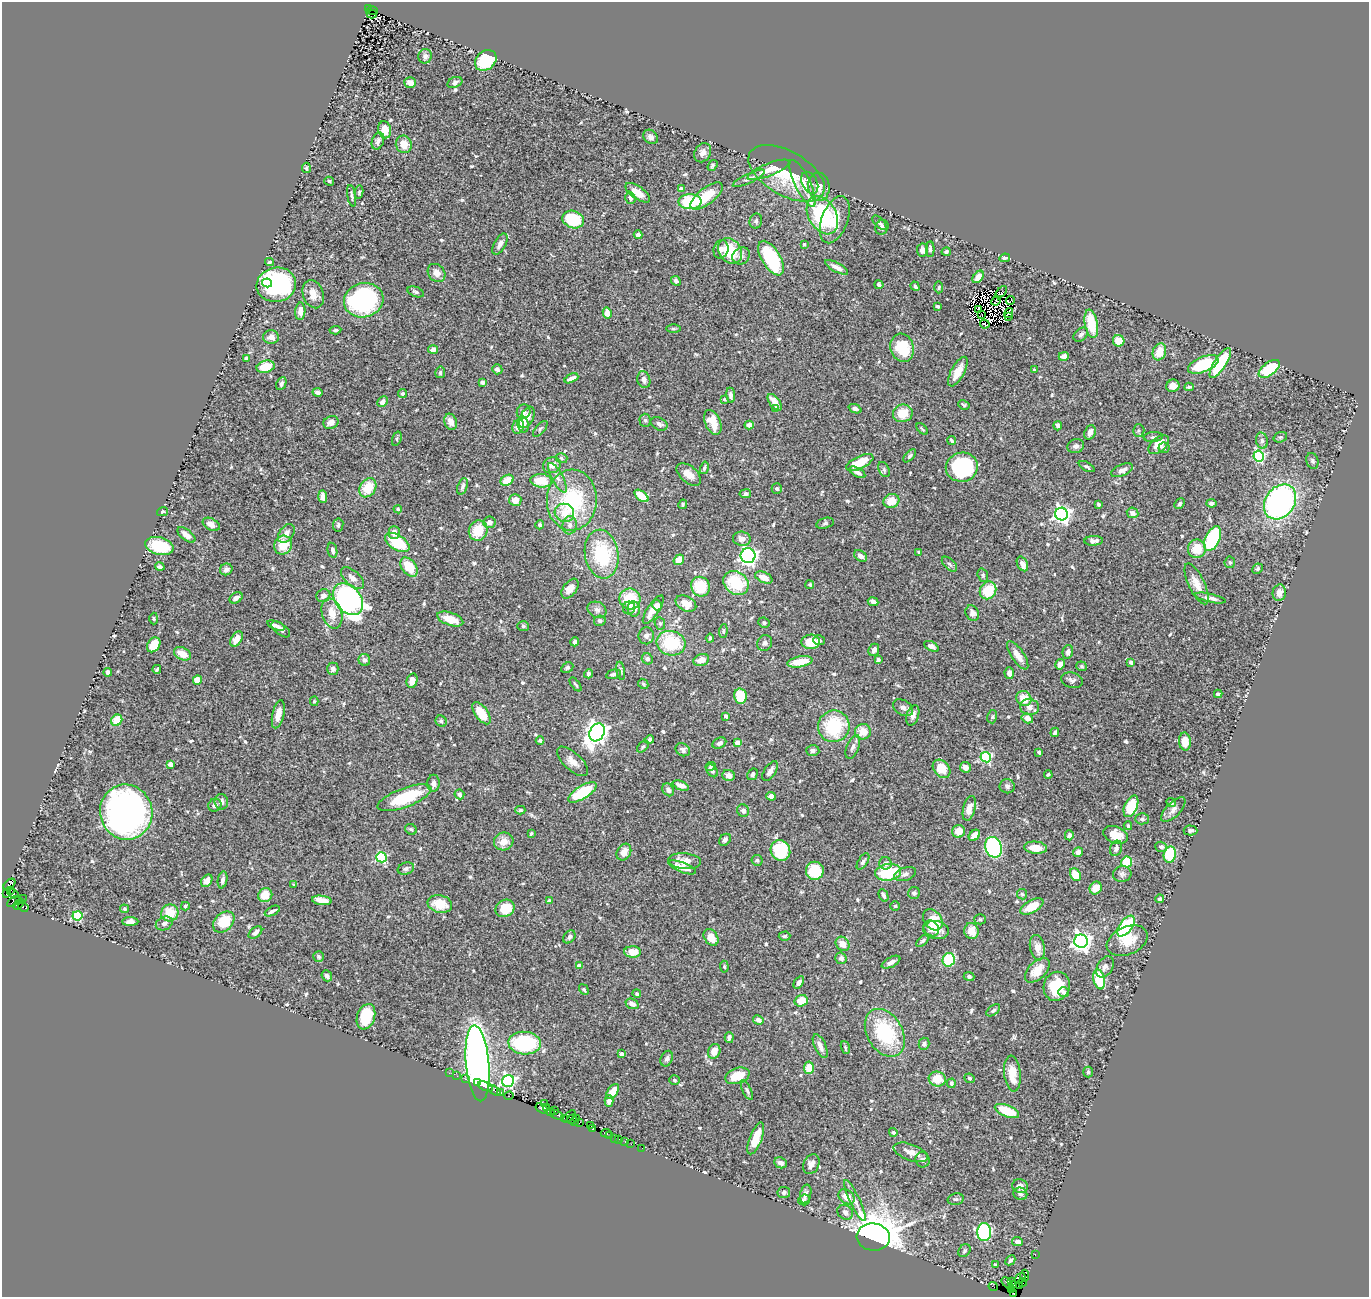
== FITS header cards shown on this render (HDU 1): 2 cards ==
NAXIS1  =                 1367
NAXIS2  =                 1295

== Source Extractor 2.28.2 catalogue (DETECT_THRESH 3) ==
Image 1367 x 1295 px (HDU 1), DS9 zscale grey, 1 PNG px = 1 image px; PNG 1371 x 1299 px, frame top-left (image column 1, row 1295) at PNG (2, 2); each listed source drawn as its Kron ellipse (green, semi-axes under 4 px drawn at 4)
Background 0.425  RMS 0.024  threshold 0.0722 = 3 sigma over >= 5 px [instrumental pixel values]
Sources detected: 623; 10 with non-positive FLUX_AUTO (blend fragments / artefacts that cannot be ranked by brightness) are neither listed nor drawn; of the other 613, the 500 brightest by FLUX_AUTO listed and drawn (113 fainter detections omitted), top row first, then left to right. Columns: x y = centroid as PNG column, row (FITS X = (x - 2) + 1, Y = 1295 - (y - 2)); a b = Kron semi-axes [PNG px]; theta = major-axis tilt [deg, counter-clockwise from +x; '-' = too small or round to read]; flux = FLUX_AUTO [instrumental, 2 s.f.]
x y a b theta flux
369 9 3 2 - 50
373 10 5 2 - 54
372 14 5 3 - 180
425 56 7 6 - 5.3
486 60 12 9 41 83
455 82 8 5 23 5.1
410 83 6 5 - 11
385 130 8 6 -77 23
651 137 8 6 -41 6.3
378 141 9 5 68 7.1
404 144 9 8 - 22
703 153 10 8 59 8.4
712 165 6 4 52 2.6
306 168 5 4 - 2.9
768 170 22 6 22 23
786 173 42 22 -30 83
749 178 18 4 25 6.6
329 181 5 4 - 2.4
803 183 25 7 -64 26
810 183 12 7 -63 6.1
819 187 14 10 -84 16
681 189 4 3 - 9.6
359 192 6 4 80 2.8
638 193 14 6 -35 19
352 196 11 4 -80 4.2
706 196 19 8 38 46
630 198 6 5 - 5.5
690 202 11 7 0 84
822 215 20 13 -60 160
573 220 11 8 -18 63
835 220 24 13 69 43
756 221 7 6 - 4.5
879 223 9 4 -45 3.9
882 227 8 6 68 4.4
638 235 4 4 - 6.3
500 244 11 6 59 7
804 244 3 3 - 3
721 249 9 7 75 7.1
930 249 7 4 88 3.4
922 250 6 5 - 7
730 251 13 11 -52 66
946 252 5 4 - 3.9
741 256 9 8 - 6.8
771 258 19 9 -59 130
1005 258 5 4 - 3.4
269 262 4 3 - 2.4
837 267 13 4 -28 9.7
436 273 10 8 -47 11
978 277 7 4 51 17
676 281 5 4 - 3.5
267 283 5 4 - 39
276 285 20 17 10 250
879 285 4 4 - 2.9
915 286 5 3 - 3.9
939 287 6 4 87 2.4
416 292 8 5 -21 3.6
1001 292 7 3 50 3.3
313 294 14 10 -72 16
364 300 20 17 15 230
1010 300 4 2 - 3.7
996 301 5 2 - 2.3
938 306 4 3 - 2.9
978 309 3 3 - 2.4
300 311 9 5 87 12
607 313 5 4 - 14
1008 313 5 2 - 2.7
982 314 2 2 - 2.4
1009 316 3 2 - 2.6
985 324 5 3 - 5.8
1091 324 14 6 -79 55
673 328 7 3 0 2.3
335 330 6 3 5 3.2
1081 335 8 6 42 4.4
271 337 8 6 -7 9.4
1119 341 6 5 - 26
902 348 14 11 -71 58
433 349 5 4 - 6.2
1159 352 9 6 71 25
1064 356 5 4 - 7.9
246 358 3 3 - 2.4
1220 363 17 6 57 75
1203 364 16 7 22 82
266 367 9 6 14 32
497 369 5 5 - 5.8
1269 369 12 6 37 86
1034 370 3 3 - 2.6
440 372 6 5 - 3.4
958 372 16 6 62 22
571 378 7 3 25 8.7
644 380 8 6 -74 6.8
482 382 4 4 - 4.2
281 384 7 4 66 3.9
1173 386 6 6 - 9.7
1189 387 5 2 - 2.3
317 392 5 4 - 5.6
402 394 4 4 - 3.3
731 395 7 4 -82 6.4
724 399 4 3 - 2.6
382 402 6 4 44 8.6
775 402 10 5 -53 16
964 405 6 4 -28 2.6
776 409 4 4 - 10
855 409 7 4 -22 5.3
524 412 7 6 - 8
903 413 10 8 17 29
527 417 11 6 64 21
645 420 6 5 - 3.4
331 422 8 6 24 11
451 422 8 6 -69 13
713 422 13 7 -67 28
523 424 8 6 -82 9.2
659 424 9 6 -27 7.3
749 425 4 4 - 7.2
1058 426 4 3 - 4
518 427 7 5 69 15
540 429 10 4 48 2.9
922 429 7 3 -45 2.2
1139 431 6 5 - 3
1090 432 7 5 69 8.5
1153 437 9 5 5 4
1280 437 7 5 18 2.6
397 439 7 4 72 2.6
951 440 5 3 - 2.9
1262 441 8 6 -75 4.6
1159 445 12 7 41 22
1076 446 8 7 - 6.4
1164 448 5 5 - 3.1
910 456 8 4 46 3.5
1259 456 5 5 - 170
561 458 6 4 -18 3.2
1312 461 8 6 -70 3.9
860 463 15 6 26 35
552 465 9 8 - 12
962 467 16 14 11 170
1087 467 8 4 -29 3.5
704 468 6 4 75 3.5
884 470 8 5 -64 3.6
1122 470 11 5 24 7.9
857 472 9 4 -29 6.7
689 474 14 8 -40 15
557 478 17 5 -62 9.6
507 480 7 5 30 19
541 481 11 6 -5 40
462 486 8 5 70 4.9
368 488 10 7 56 37
777 489 5 5 - 3.6
745 494 6 4 7 3.7
323 496 6 4 -88 11
641 496 8 4 -38 29
515 500 6 6 - 14
572 500 30 25 87 150
891 501 8 7 - 22
1280 502 19 14 54 400
1212 503 5 4 - 4.7
683 504 5 4 - 2.5
1099 504 3 3 - 2.6
1180 504 6 4 47 2.8
398 509 4 4 - 2.3
162 512 6 3 13 2.4
564 513 10 9 - 20
1133 513 6 5 - 6.5
1062 514 6 6 - 640
489 522 6 6 - 9.3
825 523 9 5 15 3.8
211 524 9 6 -27 10
338 525 7 5 81 3.8
540 525 4 4 - 4.1
570 525 9 7 81 7.4
478 531 10 9 - 41
394 533 6 5 - 9.3
286 534 10 7 54 11
186 535 10 5 -38 11
742 539 9 7 -5 9.7
1212 539 13 7 64 130
1094 541 9 5 4 8.1
397 542 13 7 -32 69
283 545 9 8 - 33
159 546 14 8 -14 70
1197 549 9 9 - 30
332 550 8 4 -78 5
919 552 4 4 - 2.9
602 554 24 17 -80 98
748 556 7 7 - 420
861 556 7 5 -40 10
679 560 6 5 - 19
1230 562 6 5 - 3.1
949 564 9 5 -43 3.7
1022 564 8 5 -63 8.5
160 567 5 3 - 3.4
409 567 11 7 -53 43
226 569 6 5 - 6.4
1258 569 5 4 - 2.8
983 575 7 5 -69 2.5
764 577 9 5 -24 17
353 578 14 7 -42 11
736 583 13 11 -38 77
1197 584 22 8 -65 16
810 585 4 4 - 2.3
700 587 10 9 - 55
570 589 11 6 53 14
988 590 9 8 - 44
1279 593 8 6 77 11
323 596 7 6 - 8.3
236 598 7 5 32 6.9
1210 598 16 4 -12 6.7
348 599 18 12 -50 570
630 599 10 10 - 48
873 602 5 4 - 9.2
686 604 11 7 -29 18
657 605 5 5 - 7.7
629 608 6 6 - 4.2
634 609 7 6 - 11
597 610 10 8 -25 6.6
653 610 16 6 56 21
332 613 15 10 -74 23
972 613 8 6 -64 8.6
154 619 6 4 -89 2.3
450 619 13 6 -18 28
600 621 6 5 - 4.2
660 623 6 5 - 3.1
764 623 6 5 - 3.2
276 626 9 4 -19 5.5
523 626 6 5 - 3.3
281 629 11 5 -38 7.8
723 631 7 4 85 2.7
646 636 8 7 - 7.9
710 638 4 3 - 2.7
237 639 8 5 57 18
819 640 6 5 - 3.4
575 642 5 4 - 4.6
811 642 9 7 1 37
671 643 14 12 -12 80
765 643 8 7 - 5.2
154 645 8 6 53 26
931 646 8 4 -27 7
874 650 6 5 - 6.2
1068 652 7 5 76 5.8
182 654 9 6 -28 19
1018 655 16 6 -56 16
647 659 6 5 - 5.2
364 660 6 5 - 4.6
701 660 8 6 19 14
878 660 4 3 - 3
800 662 13 5 10 32
1131 662 4 3 - 7.3
1060 664 5 4 - 9.9
1082 666 5 5 - 2.5
567 668 6 4 28 3
157 669 4 3 - 2.6
333 669 6 5 - 5.9
621 671 9 4 -80 2.9
108 672 4 4 - 6.7
1009 673 6 4 -86 6.7
588 674 5 4 - 4.5
614 674 7 4 13 4.4
197 680 4 4 - 26
1072 680 11 7 -15 5.8
412 681 7 5 76 14
575 684 8 3 -52 2.3
643 684 5 4 - 2.4
1218 694 4 4 - 4.4
740 696 8 6 -79 50
1024 699 8 7 - 27
314 701 5 4 - 2.5
1030 707 9 8 - 10
903 708 11 7 -31 7.1
482 713 13 6 -54 31
278 714 14 6 77 14
913 715 10 6 73 8.9
726 716 4 3 - 6.9
992 717 7 5 76 2.8
1027 718 6 4 -30 13
117 720 6 5 - 31
441 721 6 5 - 3.8
834 726 16 15 - 99
597 732 9 7 60 1200
863 732 8 8 - 21
1055 732 5 3 - 3
540 740 4 4 - 3.4
649 740 4 4 - 6.3
1185 742 9 6 -86 24
719 743 7 5 27 6.4
738 743 4 4 - 24
643 747 7 4 45 3
853 747 12 6 68 6.9
683 750 7 6 - 4.7
813 750 7 5 -5 4.8
1039 752 4 3 - 3.3
986 757 5 5 - 180
572 761 19 8 -42 16
170 764 4 4 - 17
711 766 5 4 - 2.3
965 767 6 5 - 10
942 769 10 7 -50 32
712 771 7 5 -53 5.1
770 771 11 5 56 7.7
753 774 6 4 58 3.4
1048 774 4 2 - 2.5
729 776 6 5 - 11
433 783 8 6 88 7.5
681 785 8 4 -20 10
1007 786 7 7 - 5
668 790 7 5 -56 5.9
582 792 16 6 32 86
459 794 5 4 - 6.1
771 796 5 4 - 9.5
404 798 28 9 20 100
221 802 8 6 -82 8.3
1171 802 5 4 - 4.8
215 805 7 6 - 5.1
1131 806 11 6 66 64
969 808 12 6 75 12
520 810 5 4 - 2.4
1173 810 16 7 46 8.9
743 811 6 6 - 7.1
126 812 28 26 -75 780
1142 819 6 5 - 3.2
1128 826 4 3 - 2.5
411 829 6 5 - 3.2
1190 830 7 5 -1 4.2
959 831 6 6 - 18
531 833 4 3 - 2.3
974 835 6 4 44 17
1069 835 5 4 - 4.6
1115 835 12 8 -21 25
725 840 7 5 50 4.6
504 841 10 9 - 19
994 847 10 8 -69 290
1161 847 6 5 - 5.2
1036 848 11 6 -4 19
1116 848 8 6 70 5.7
780 850 11 9 -60 78
624 852 9 6 59 15
1078 852 5 4 - 6.8
1170 855 8 6 75 90
381 857 5 5 - 170
757 860 5 5 - 3.1
685 861 16 8 -5 18
863 861 9 4 58 3.8
1127 862 5 5 - 49
885 863 6 6 - 4.1
682 867 15 5 -20 14
406 868 8 6 20 4.7
815 871 9 9 - 53
888 872 13 8 10 77
905 874 11 6 18 7.7
1122 874 9 8 - 5.6
1075 875 7 5 -61 28
222 880 8 4 79 6.2
207 881 7 5 55 10
9 884 7 4 41 92
294 885 4 3 - 2.4
1096 888 6 6 - 18
10 890 3 3 - 24
914 893 6 6 - 4.4
6 894 3 2 - 13
13 894 5 4 - 19
1022 894 5 5 - 2.4
265 895 7 6 - 22
883 895 7 3 -64 4.8
23 899 3 2 - 2.9
1160 899 4 4 - 4
322 900 10 4 -8 16
14 901 7 3 37 17
549 901 4 3 - 4.3
18 904 6 3 49 19
440 904 12 8 -13 34
185 906 4 4 - 2.6
895 906 5 4 - 2.6
23 907 5 3 - 36
1032 907 13 6 29 33
505 908 10 8 32 32
124 909 4 4 - 2.7
272 911 8 3 28 5.1
170 913 9 8 - 35
77 916 5 4 - 110
980 919 5 5 - 2.5
933 920 11 8 -52 35
130 922 8 4 0 7.7
224 922 12 8 43 43
164 923 9 6 25 7.2
1126 926 12 6 53 150
931 928 8 7 - 13
936 930 13 9 -8 19
971 931 8 7 - 19
255 932 8 5 38 6.3
785 936 6 4 1 2.8
569 937 7 5 52 4.3
711 937 9 6 -55 19
923 941 8 4 42 3.4
1081 941 7 6 - 910
1127 941 21 14 24 32
843 944 8 6 -52 14
1037 948 13 7 -79 16
633 952 8 5 -2 26
318 956 5 5 - 2.5
841 958 6 5 - 6
949 960 7 6 - 94
891 962 10 5 28 8.1
579 966 4 4 - 17
724 967 6 4 -85 2.5
1105 967 11 7 60 6.8
1037 970 15 9 45 25
327 976 6 5 - 4.4
969 976 5 4 - 4.2
1099 979 10 5 -78 61
799 982 7 4 55 6.1
1057 986 15 13 70 53
584 990 5 4 - 2.8
1064 992 5 5 - 6.6
637 994 4 3 - 2.7
801 1001 6 6 - 27
632 1004 7 5 -22 8.3
993 1010 8 4 36 3.2
366 1017 13 9 71 55
758 1020 5 4 - 7.5
885 1033 26 17 -60 120
729 1038 5 4 - 4.7
525 1043 16 11 -4 140
924 1044 6 5 - 4.8
820 1046 12 5 -65 12
845 1048 7 4 -72 2.5
714 1051 8 6 67 13
622 1054 4 4 - 4.8
667 1059 8 5 67 5.3
478 1063 38 11 -85 1400
809 1068 6 5 - 30
1088 1072 5 4 - 3.1
449 1073 2 2 - 5.9
1012 1074 18 8 -84 26
457 1076 2 2 - 3.6
737 1076 12 7 18 31
969 1078 5 4 - 3.1
466 1079 3 2 - 12
937 1079 8 7 - 29
674 1080 5 4 - 3.2
508 1081 6 6 - 370
477 1083 3 3 - 32
951 1083 5 4 - 4.1
485 1086 8 3 -22 110
495 1090 7 4 -35 23
747 1090 10 4 -65 3.8
613 1091 8 5 55 23
501 1092 3 2 - 37
509 1096 5 4 - 47
609 1101 5 4 - 12
544 1104 2 2 - 8.8
546 1107 4 3 - 21
542 1109 7 3 -33 50
555 1111 3 2 - 17
1007 1111 13 5 -22 48
550 1112 4 2 - 4.4
557 1115 7 3 -20 68
569 1116 7 3 47 18
564 1118 3 2 - 6.5
577 1118 3 2 - 9.1
572 1119 5 3 - 15
575 1122 3 2 - 12
579 1122 4 2 - 15
591 1125 3 2 - 7.4
593 1129 3 3 - 15
893 1132 4 4 - 2.7
606 1133 5 3 - 42
610 1136 3 3 - 11
615 1138 2 2 - 5.2
756 1138 17 6 69 32
619 1139 2 2 - 12
625 1141 3 2 - 4.6
631 1144 2 2 - 4.1
642 1148 2 2 - 8.4
911 1152 18 8 -20 14
922 1160 8 7 - 6.7
781 1163 6 5 - 6.6
811 1164 10 7 63 10
1020 1186 8 7 - 8.6
784 1193 6 5 - 5.1
806 1194 9 5 76 8.3
1020 1194 7 6 - 4.7
846 1197 9 6 -39 18
956 1199 8 5 13 3.4
804 1200 6 5 - 3.7
855 1200 22 5 -64 11
845 1212 8 7 - 6.3
984 1232 9 7 -90 230
873 1237 16 13 -6 2200
1017 1242 5 4 - 6.1
965 1251 7 5 53 3.4
1035 1254 3 2 - 15
1010 1260 5 3 - 2.6
996 1265 3 3 - 2.4
1025 1276 6 3 88 120
1020 1279 6 2 45 10
1011 1281 3 3 - 150
1023 1282 4 3 - 18
1007 1283 7 2 -47 14
1014 1285 3 2 - 80
1020 1285 3 2 - 16
993 1287 5 2 - 11
1012 1289 4 3 - 72
1014 1293 3 3 - 51
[113 fainter detections neither listed nor drawn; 10 non-positive-flux detections neither listed nor drawn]